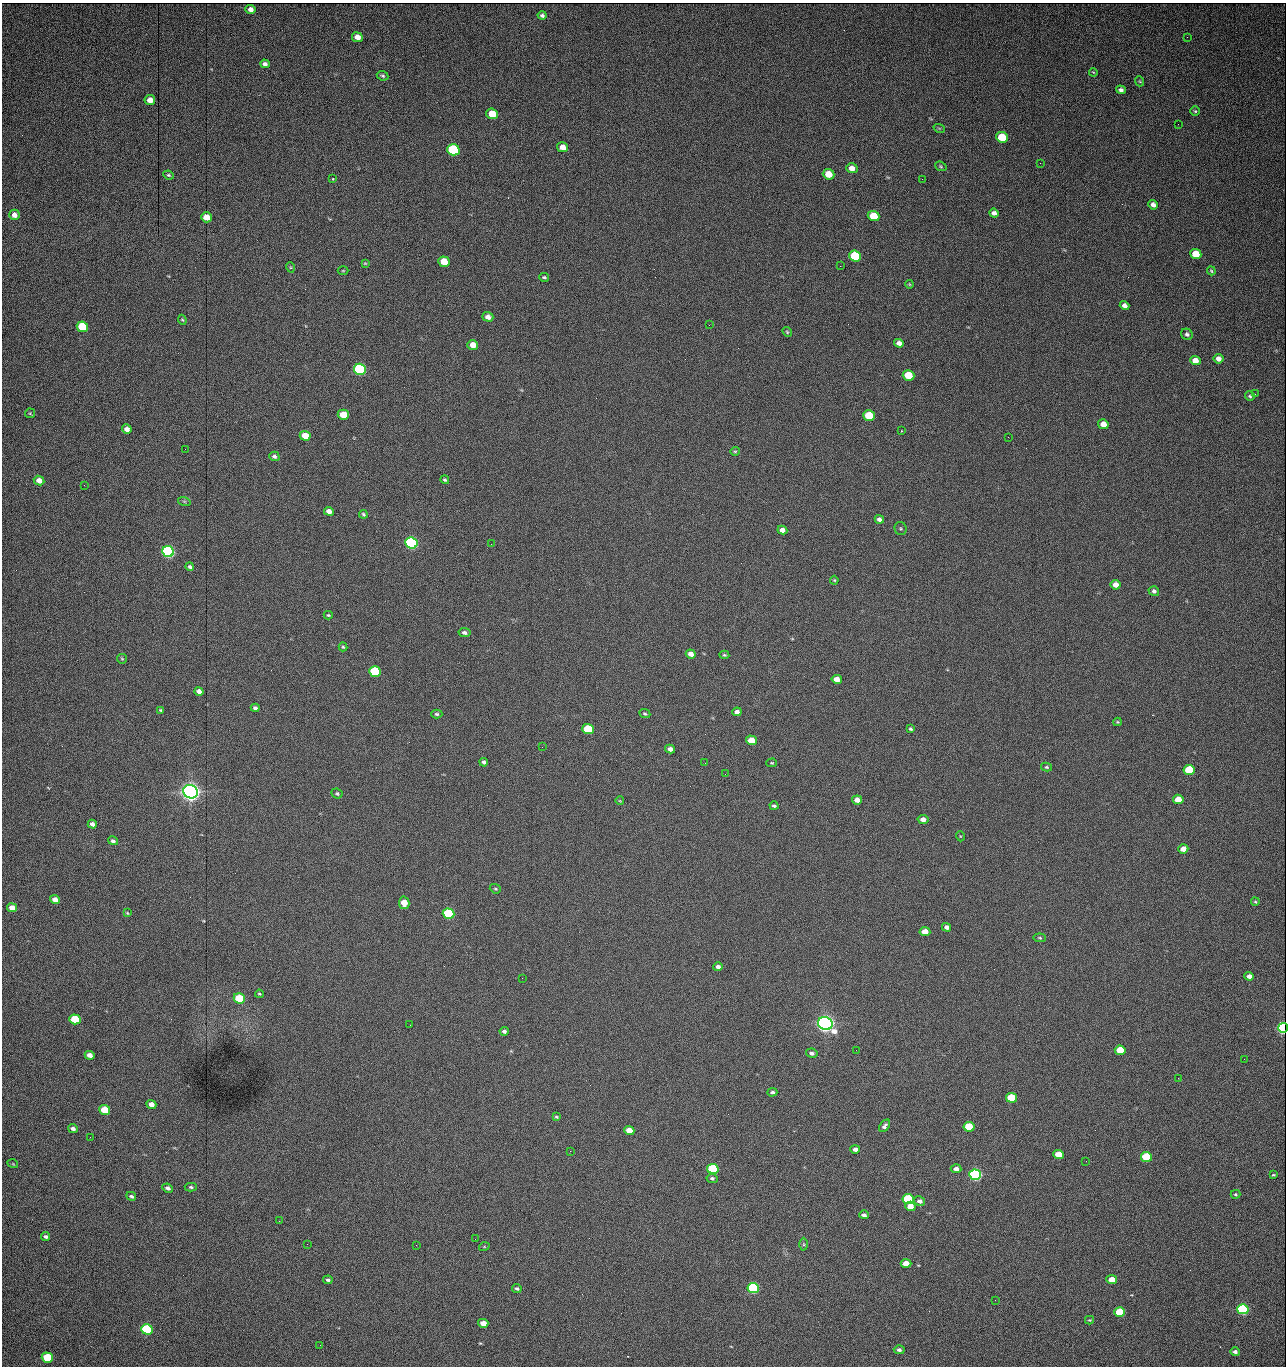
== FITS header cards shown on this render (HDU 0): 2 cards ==
NAXIS1  =                 1284 / length of data axis 1
NAXIS2  =                 1364 / length of data axis 2

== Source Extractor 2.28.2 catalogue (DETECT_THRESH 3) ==
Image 1284 x 1364 px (HDU 0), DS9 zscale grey, 1 PNG px = 1 image px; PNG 1288 x 1368 px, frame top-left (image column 1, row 1364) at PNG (2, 3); each listed source drawn as its Kron ellipse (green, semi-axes under 4 px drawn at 4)
Background 611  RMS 26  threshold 76.6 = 3 sigma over >= 5 px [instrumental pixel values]
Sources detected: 195; all 195 listed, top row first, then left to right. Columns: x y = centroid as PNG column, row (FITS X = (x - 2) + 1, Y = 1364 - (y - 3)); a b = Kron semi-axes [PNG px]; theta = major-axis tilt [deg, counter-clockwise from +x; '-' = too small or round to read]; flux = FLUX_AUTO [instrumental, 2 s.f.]
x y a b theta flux
250 9 5 4 - 7.8e+03
542 15 4 4 - 3.8e+03
357 37 5 5 - 1.3e+04
1187 37 2 2 - 6.9e+02
265 64 5 4 - 5.4e+03
1093 72 4 3 - 1.4e+03
382 76 6 4 -25 3.0e+03
1139 81 5 3 - 1.5e+03
1121 90 5 4 - 4.7e+03
150 100 5 5 - 1.5e+04
1195 111 4 4 - 2.1e+03
492 114 6 5 - 4.2e+04
1178 124 2 2 - 7.9e+02
939 128 6 3 -18 1.6e+03
1002 137 6 5 - 6.1e+04
563 147 5 5 - 1.5e+04
453 150 6 5 - 1.6e+05
1040 163 3 2 - 1.4e+03
941 166 6 4 -23 2.3e+03
852 168 6 5 - 1.2e+04
829 174 6 5 - 2.9e+04
168 175 5 3 - 2.4e+03
333 179 3 2 - 2.3e+03
922 179 2 2 - 1.1e+04
1153 205 5 4 - 6.5e+03
994 213 5 4 - 5.6e+03
14 215 5 5 - 1.1e+04
874 216 6 5 - 5.1e+04
206 217 5 5 - 2.1e+04
1196 254 5 5 - 4.2e+04
855 256 6 5 - 1.0e+05
444 262 6 5 - 4.0e+04
365 263 4 3 - 1.8e+03
840 266 2 2 - 1.8e+04
290 267 5 3 - 1.5e+03
343 271 5 3 - 1.6e+03
1211 271 4 3 - 2.0e+03
544 277 5 4 - 2.5e+03
909 284 4 3 - 1.5e+03
1124 306 5 4 - 7.6e+03
488 317 5 4 - 9.2e+03
182 320 5 4 - 2.1e+03
709 325 2 2 - 2.2e+03
82 327 6 5 - 1.0e+05
787 332 5 4 - 2.3e+03
1187 334 6 5 - 4.1e+03
899 343 5 4 - 7.9e+03
473 345 5 4 - 1.6e+04
1219 359 5 4 - 1.0e+04
1195 360 5 4 - 1.6e+04
360 369 6 5 - 3.0e+05
908 375 6 5 - 5.7e+04
1255 394 2 2 - 1.0e+03
1250 396 5 4 - 2.8e+03
30 413 5 4 - 2.1e+03
343 415 5 5 - 3.8e+04
869 416 6 5 - 6.0e+04
1103 424 5 4 - 1.9e+04
127 429 5 4 - 9.3e+03
901 431 3 2 - 1.1e+03
305 436 5 5 - 2.9e+04
1008 437 2 2 - 2.3e+03
185 449 2 2 - 2.4e+03
735 451 4 4 - 1.9e+03
274 456 5 4 - 4.0e+03
39 480 5 4 - 1.3e+04
445 480 5 4 - 2.4e+03
84 485 2 2 - 7.3e+02
184 501 6 4 -19 2.6e+03
329 511 5 4 - 1.1e+04
363 514 4 3 - 2.5e+03
879 519 5 4 - 6.0e+03
901 528 7 6 - 2.5e+03
782 530 5 4 - 8.8e+03
411 543 6 5 - 4.9e+05
491 544 2 2 - 1.7e+03
168 552 6 5 - 5.3e+05
190 567 4 4 - 3.6e+03
834 580 4 4 - 1.9e+03
1116 585 5 4 - 1.3e+04
1154 591 5 5 - 4.5e+03
328 615 4 3 - 1.9e+03
464 633 6 4 -10 4.7e+03
343 647 4 4 - 2.2e+03
691 654 5 4 - 1.0e+04
724 655 5 4 - 2.3e+03
122 659 5 4 - 1.9e+03
375 671 6 5 - 1.6e+05
837 679 5 4 - 1.4e+04
199 691 4 4 - 7.6e+03
255 708 4 4 - 4.5e+03
161 710 3 3 - 2.0e+03
737 712 5 4 - 6.6e+03
437 714 5 4 - 2.9e+03
645 714 6 4 -25 2.6e+03
1117 722 4 3 - 1.9e+03
588 729 6 5 - 9.4e+04
911 729 4 3 - 2.5e+03
751 740 5 4 - 2.8e+04
542 747 2 2 - 2.1e+03
670 749 5 4 - 8.2e+03
484 762 4 3 - 4.2e+03
705 763 2 2 - 8.2e+02
772 763 5 4 - 1.7e+03
1046 767 5 4 - 2.3e+03
1189 770 5 5 - 7.7e+04
725 774 3 2 - 1.8e+03
190 792 7 6 - 1.7e+06
337 793 6 5 - 2.8e+03
1178 799 5 4 - 2.5e+04
857 800 5 4 - 1.1e+04
620 801 4 3 - 1.3e+03
774 806 4 3 - 3.1e+03
923 819 5 4 - 8.8e+03
92 824 4 4 - 6.7e+03
960 836 5 3 - 1.4e+03
113 841 5 4 - 4.0e+03
1183 849 5 4 - 1.5e+04
495 889 6 4 -20 2.3e+03
55 900 5 4 - 1.3e+04
1255 902 4 3 - 1.8e+03
404 903 6 5 - 2.8e+04
12 908 5 4 - 1.6e+04
127 913 4 3 - 1.6e+03
449 914 6 5 - 2.4e+05
947 927 5 4 - 6.0e+03
925 932 5 4 - 1.9e+04
1040 938 6 4 -7 2.2e+03
718 967 4 4 - 6.2e+03
1249 976 4 4 - 7.8e+03
522 978 3 2 - 1.4e+03
259 994 4 3 - 1.9e+03
239 998 6 5 - 6.3e+04
75 1019 5 5 - 7.7e+04
825 1023 7 6 - 1.4e+06
410 1025 2 2 - 3.4e+03
1283 1028 5 5 - 5.0e+05
504 1031 4 3 - 4.4e+03
856 1050 2 2 - 9.3e+02
1120 1050 5 4 - 4.8e+04
812 1053 5 4 - 4.5e+03
90 1055 5 4 - 1.1e+04
1244 1059 2 2 - 1.2e+03
1178 1078 2 2 - 1.8e+03
772 1092 5 4 - 3.5e+03
1012 1098 5 5 - 8.7e+04
151 1104 5 4 - 1.2e+04
105 1110 5 5 - 6.6e+04
556 1117 4 3 - 2.1e+03
885 1126 7 4 52 4.9e+03
969 1127 5 5 - 7.3e+04
73 1129 5 4 - 5.7e+03
629 1130 5 4 - 2.1e+04
90 1137 2 2 - 1.7e+03
855 1149 5 4 - 7.4e+03
570 1151 2 2 - 8.1e+02
1059 1154 5 4 - 3.3e+04
1146 1157 5 5 - 9.9e+04
1086 1161 3 2 - 1.3e+03
13 1164 5 3 - 1.5e+03
713 1169 6 5 - 1.5e+05
956 1169 5 4 - 8.1e+03
975 1175 6 5 - 6.2e+05
1273 1175 3 3 - 1.8e+03
712 1178 6 4 -9 3.4e+03
191 1187 6 4 -2 2.9e+03
168 1188 5 4 - 5.3e+03
1235 1194 5 4 - 2.0e+03
131 1196 5 4 - 3.6e+03
908 1199 5 5 - 1.5e+05
920 1201 6 4 -9 6.7e+03
910 1206 5 5 - 1.7e+04
864 1215 4 3 - 4.6e+03
279 1221 3 2 - 1.6e+03
46 1236 4 3 - 4.2e+03
475 1239 2 2 - 6.0e+03
307 1244 3 2 - 1.3e+03
804 1244 6 4 -89 2.4e+03
416 1245 2 2 - 3.8e+03
484 1247 5 3 - 1.7e+03
906 1263 5 4 - 2.0e+04
328 1280 5 3 - 3.1e+03
1112 1280 5 4 - 2.7e+04
517 1288 5 4 - 3.2e+03
753 1288 6 5 - 3.0e+05
995 1300 2 2 - 1.8e+03
1243 1309 5 5 - 3.6e+05
1120 1312 5 5 - 7.8e+04
1089 1320 4 3 - 1.7e+03
483 1323 5 4 - 1.8e+04
147 1329 6 5 - 2.4e+05
320 1345 2 2 - 9.0e+02
899 1350 5 4 - 4.5e+03
1235 1352 5 4 - 5.3e+03
47 1358 5 5 - 9.4e+04
At the frame edge (FLAGS 8, measured only in part): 1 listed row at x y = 1283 1028

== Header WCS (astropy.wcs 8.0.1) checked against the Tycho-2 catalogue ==
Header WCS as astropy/WCSLIB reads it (CRVAL/CRPIX/CD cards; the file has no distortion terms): RA---TAN/DEC--TAN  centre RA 15:41:43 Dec +51:58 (235.43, +51.97 deg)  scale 1.26 arcsec/px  FOV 26.9' x 28.5'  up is +93 deg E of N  parity flipped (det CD > 0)
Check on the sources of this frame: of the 60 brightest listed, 12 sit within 2.0 arcsec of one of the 12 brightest Tycho-2 stars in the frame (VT <= 12.29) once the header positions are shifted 0.82 arcsec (0.45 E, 0.69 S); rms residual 1.12 arcsec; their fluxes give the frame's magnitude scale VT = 25.23 - 2.5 log10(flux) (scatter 0.19 mag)
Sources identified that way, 12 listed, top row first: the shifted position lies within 2.0 arcsec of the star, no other Tycho-2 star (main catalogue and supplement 1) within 4.0 arcsec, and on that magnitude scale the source's flux lands within +1.5 / -3 mag of the star's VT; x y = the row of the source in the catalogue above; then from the Tycho-2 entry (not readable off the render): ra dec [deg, ICRS J2000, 3 dp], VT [Tycho-2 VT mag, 2 dp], TYC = Tycho-2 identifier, HIP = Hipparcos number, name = IAU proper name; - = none
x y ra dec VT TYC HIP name
360 369 235.614 +52.064 11.61 3489-1132-1 - -
411 543 235.514 +52.049 11.19 3489-1407-1 - -
168 552 235.515 +52.133 11.12 3489-1380-1 - -
190 792 235.378 +52.130 9.31 3489-1322-1 76850 -
449 914 235.303 +52.042 11.52 3489-958-1 - -
825 1023 235.232 +51.912 9.59 3489-824-1 - -
1283 1028 235.220 +51.752 10.98 3489-1435-1 - -
975 1175 235.143 +51.862 10.97 3489-1016-1 - -
908 1199 235.131 +51.886 12.29 3489-908-1 - -
753 1288 235.084 +51.941 11.45 3489-1346-1 - -
1243 1309 235.062 +51.771 11.53 3489-1453-1 - -
147 1329 235.075 +52.152 11.74 3489-912-1 - -